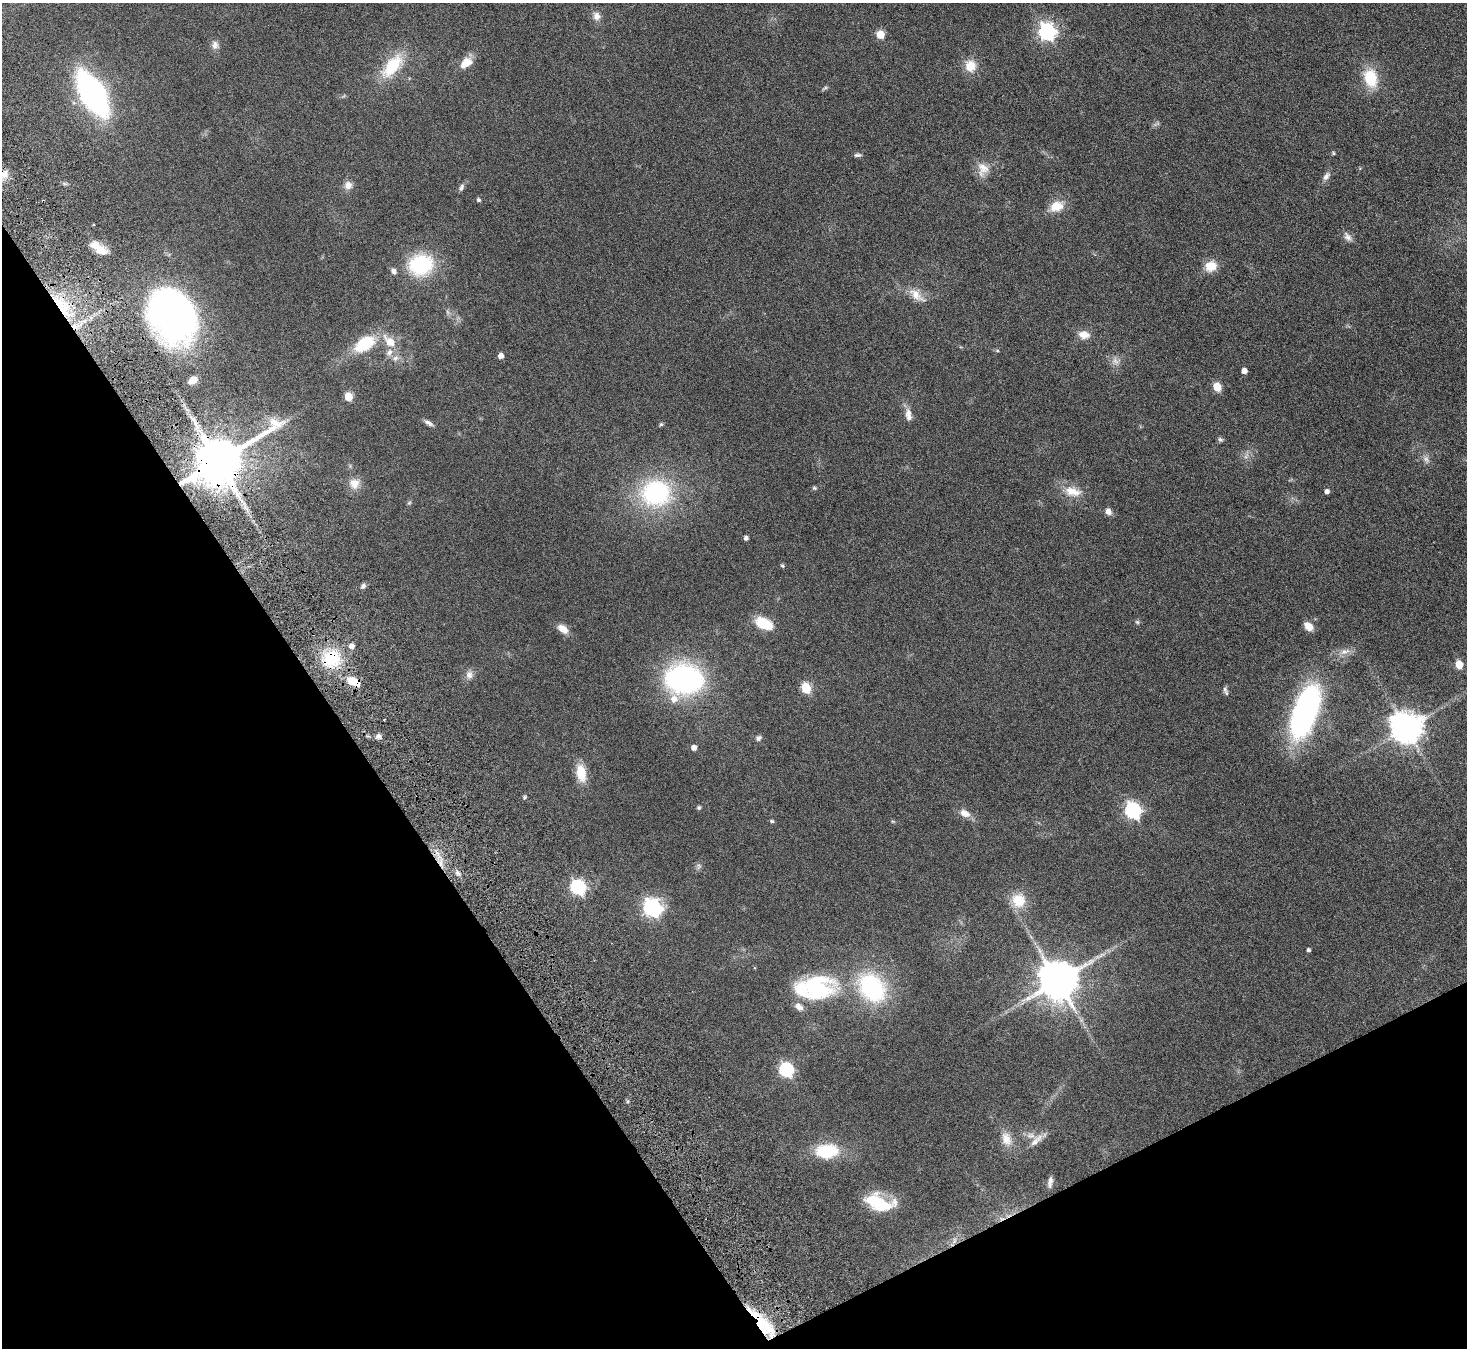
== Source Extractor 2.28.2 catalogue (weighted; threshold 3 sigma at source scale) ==
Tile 14 of 4 x 4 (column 2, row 4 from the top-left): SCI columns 1518-2982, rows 325-1670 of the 5965 x 5897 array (HDU 1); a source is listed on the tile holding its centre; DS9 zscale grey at full resolution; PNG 1469 x 1350 px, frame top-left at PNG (2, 3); no overlay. Shown black and unused: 29% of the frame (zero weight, under 4 of 8 exposures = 3% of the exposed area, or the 3 px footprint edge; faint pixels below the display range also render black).
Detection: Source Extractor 2.28.2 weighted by HDU 2 'WHT'; one run over the whole footprint, this tile lists its part. Background 0.0899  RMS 0.0048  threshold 0.0198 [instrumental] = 3 sigma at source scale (4.09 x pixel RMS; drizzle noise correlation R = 1.36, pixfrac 0.8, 0.05/0.05 arcsec/px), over >= 5 px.
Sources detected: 105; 1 too faint to see at this stretch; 1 long thin detection or spike segment (spike, bleed or trail) — not listed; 9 inside a brighter listed object's ellipse — not listed separately; the other 94 listed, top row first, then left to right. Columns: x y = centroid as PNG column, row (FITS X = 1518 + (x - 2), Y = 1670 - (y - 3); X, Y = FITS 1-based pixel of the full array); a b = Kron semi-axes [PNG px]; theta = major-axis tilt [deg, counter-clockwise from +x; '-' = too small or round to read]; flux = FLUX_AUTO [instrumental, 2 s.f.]
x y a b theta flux
596 16 12 10 -79 2.7
1047 32 7 7 - 150
880 34 5 5 - 13
215 45 12 9 90 2.3
466 63 19 11 38 5.5
392 66 39 18 50 18
970 66 16 14 -83 6.6
1371 78 23 16 -74 14
825 88 9 3 33 0.7
92 93 28 13 -60 170
1333 153 5 5 - 0.62
857 155 10 5 3 1
983 169 20 15 87 5.9
4 174 11 10 - 4
1326 176 14 7 53 2
64 183 7 4 -19 0.74
348 185 11 10 - 2.8
461 187 11 5 67 1.2
478 200 5 4 - 0.97
1056 206 19 13 19 6.9
1348 237 13 9 -50 2.2
102 251 17 11 -32 5.1
421 265 29 25 14 29
1210 266 13 11 22 7
916 295 25 11 -41 6.1
62 306 34 15 -54 22
448 312 7 4 -70 0.86
172 315 54 40 -62 160
1084 335 15 10 -9 4.2
390 341 24 12 -45 8.5
365 344 19 11 33 22
997 351 6 4 -2 0.53
501 356 4 4 - 3.4
1116 361 13 9 -18 2.8
1244 371 5 4 - 3.4
193 380 9 6 28 4.5
1217 387 5 5 - 14
348 397 5 5 - 14
908 415 18 8 -81 3.4
428 423 13 5 -29 1.6
661 424 5 5 - 0.62
1220 439 8 6 -36 0.84
1246 456 11 4 57 1.4
1426 459 12 7 -50 2
218 461 15 12 33 2700
354 483 14 14 - 5
814 488 6 5 - 0.64
1072 491 24 12 -14 7.6
1327 491 4 4 - 1.9
656 493 38 32 2 52
409 503 6 4 43 0.61
1108 511 8 6 -60 2.3
746 538 4 4 - 1.4
782 566 5 4 - 0.77
363 586 8 6 46 1.2
1137 622 6 5 - 0.71
764 624 20 12 -24 11
1308 626 11 8 -42 3.9
563 629 13 8 -37 4.1
1345 652 16 8 16 3.3
331 659 24 22 16 20
1459 665 5 5 - 12
469 675 11 10 - 2.5
684 679 32 24 -6 100
354 681 18 10 -27 7.3
806 688 6 5 - 27
1226 693 9 5 -71 1.1
1305 712 42 16 71 150
1406 728 10 9 - 770
378 736 8 6 0 1.5
758 738 8 7 - 1.3
694 748 4 4 - 3.1
581 773 23 12 -79 8.1
525 797 5 5 - 0.81
699 808 5 4 - 0.8
1133 810 7 6 - 120
965 813 14 9 -30 3.7
772 821 6 4 -17 0.66
458 873 8 6 -49 1.5
578 887 7 6 - 88
1018 900 19 18 - 9.3
652 908 8 7 - 140
1309 950 4 3 - 0.95
1058 981 11 11 - 1500
872 987 40 30 -50 44
816 988 44 24 3 49
786 1070 7 6 - 80
1006 1139 20 13 -72 5.9
1036 1140 22 8 44 3.9
827 1151 27 16 3 19
1050 1182 14 5 81 2
878 1203 33 17 -23 18
954 1240 7 4 72 1.1
763 1324 38 11 -49 22
Overlapping masked pixels (flux is a lower limit): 6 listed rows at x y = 62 306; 172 315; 218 461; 331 659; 354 681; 763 1324